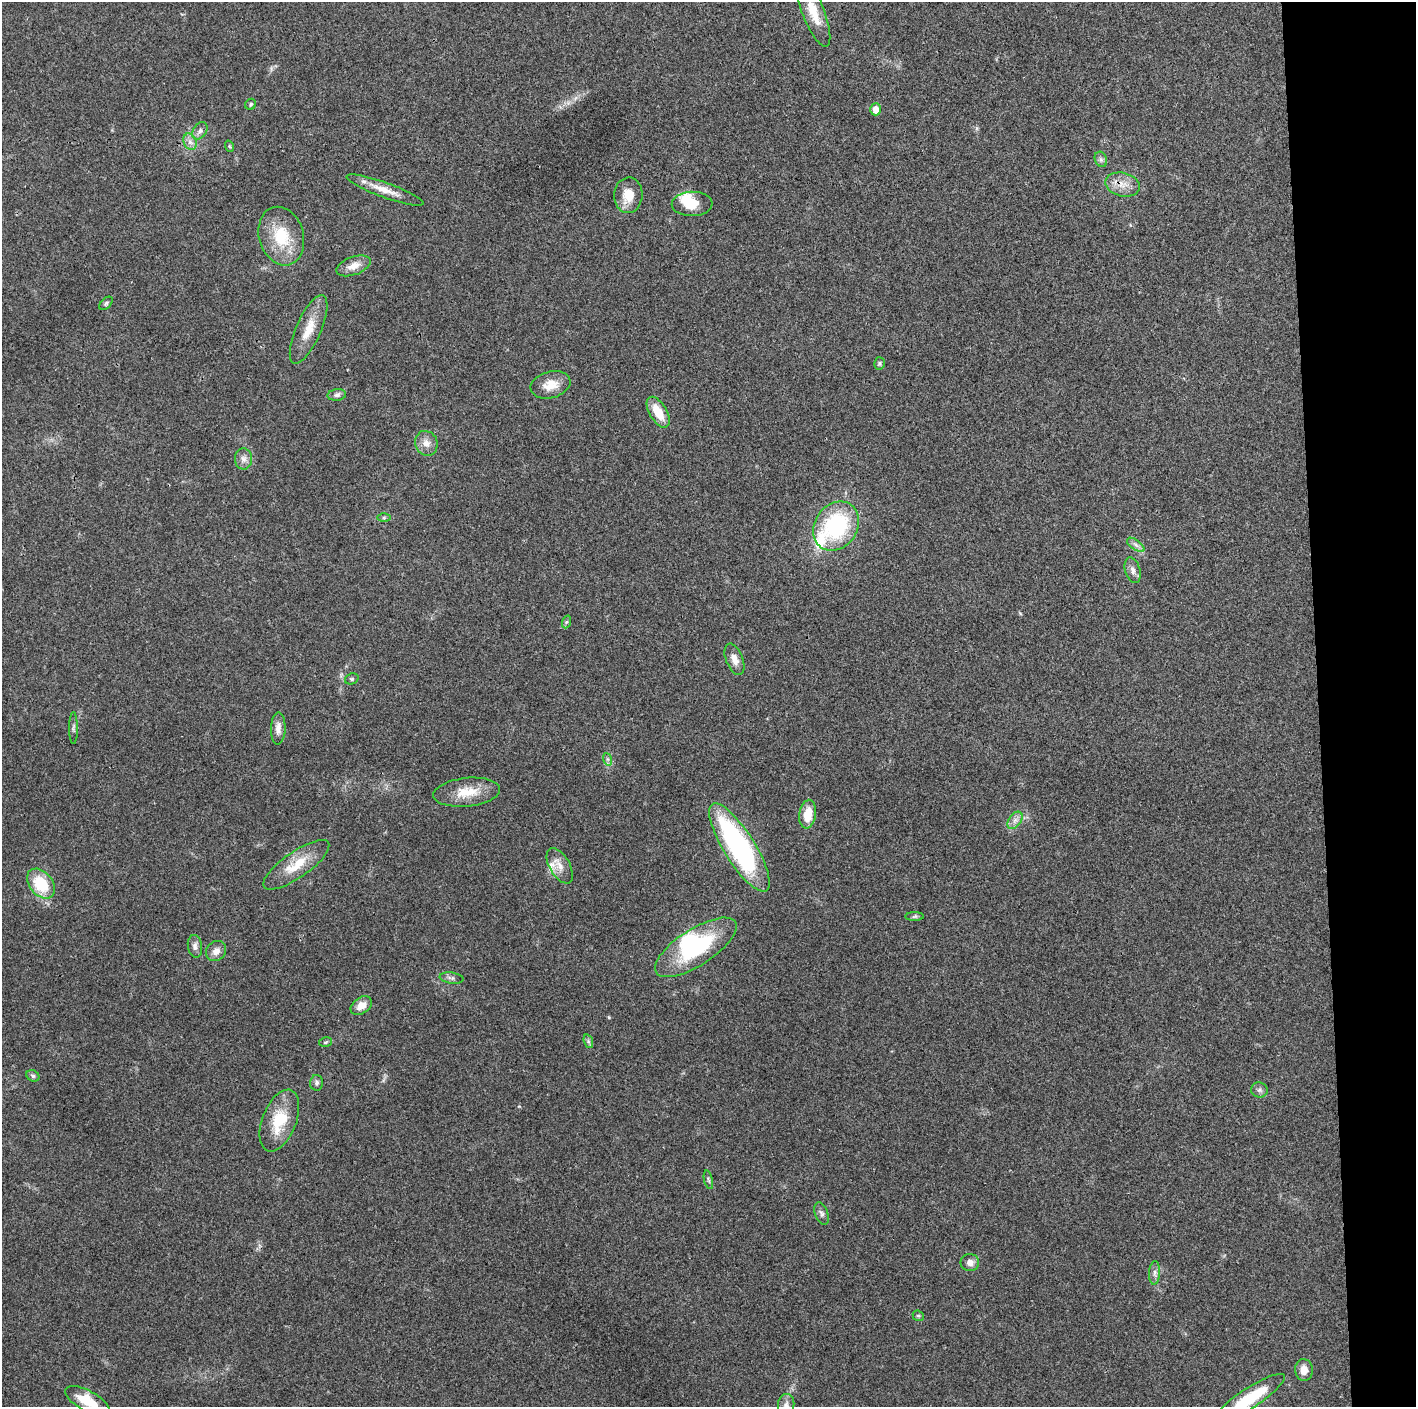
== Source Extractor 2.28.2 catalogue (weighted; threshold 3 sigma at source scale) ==
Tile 6 of 3 x 3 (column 3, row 2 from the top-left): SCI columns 2829-4242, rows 1412-2816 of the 4243 x 4225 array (HDU 1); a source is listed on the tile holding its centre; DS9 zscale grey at full resolution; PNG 1418 x 1409 px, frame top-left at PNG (2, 2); each listed source drawn as its Kron ellipse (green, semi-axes under 4 px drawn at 4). Shown black and unused: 7% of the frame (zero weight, under 3 of 4 exposures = <1% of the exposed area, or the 3 px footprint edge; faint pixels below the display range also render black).
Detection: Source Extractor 2.28.2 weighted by HDU 2 'WHT'; one run over the whole footprint, this tile lists its part. Background 0.0192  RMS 0.0039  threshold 0.0176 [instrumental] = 3 sigma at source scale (4.5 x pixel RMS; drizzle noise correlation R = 1.50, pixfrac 1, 0.05/0.05 arcsec/px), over >= 5 px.
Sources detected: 63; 2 inside a brighter object's white glare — neither listed nor drawn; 2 inside a brighter listed object's ellipse — not listed separately; the other 59 listed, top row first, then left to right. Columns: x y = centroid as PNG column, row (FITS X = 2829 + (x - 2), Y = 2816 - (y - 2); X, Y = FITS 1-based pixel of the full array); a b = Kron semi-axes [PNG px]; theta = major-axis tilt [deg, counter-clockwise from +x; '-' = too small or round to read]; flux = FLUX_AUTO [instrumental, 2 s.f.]
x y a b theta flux
813 12 37 11 -69 8.8
251 104 6 5 - 0.72
876 109 6 5 - 4.1
200 131 9 6 55 1.5
190 142 8 6 -68 1.7
229 146 6 3 -71 0.44
1101 159 8 6 -69 1.1
1122 184 17 12 -13 4.8
385 190 41 7 -20 5.9
628 195 18 14 86 6.9
692 204 20 12 1 7.5
281 236 30 22 -74 15
353 266 18 9 20 4
106 303 8 5 44 0.75
309 329 37 12 66 8.3
879 363 6 5 - 0.67
550 385 20 13 16 5.8
337 395 9 5 7 1.3
658 412 17 8 -59 7.6
426 443 12 11 - 3.3
244 459 10 8 -87 2.1
384 517 6 4 1 0.62
836 526 26 21 54 40
1136 545 10 5 -35 1.5
1133 570 13 7 -73 2
566 622 6 4 70 0.62
734 659 16 8 -68 3.5
352 679 7 5 20 0.67
73 728 16 4 -90 1.2
278 728 16 7 88 2.8
607 759 6 4 -71 0.71
467 792 33 14 6 9.4
808 814 14 8 81 7.3
1015 820 10 6 54 1.8
739 847 51 15 -58 82
296 865 39 13 35 11
560 866 19 10 -60 3.9
41 884 17 11 -51 15
914 916 9 4 1 0.78
195 946 11 7 -80 1.8
696 947 47 18 33 35
216 951 11 9 44 3
451 978 12 5 -8 1.3
361 1006 12 8 34 3.6
588 1041 7 4 -72 0.78
326 1042 6 4 12 0.62
33 1076 7 5 -26 0.75
317 1083 8 6 89 1.2
1259 1090 8 7 - 1.3
279 1121 32 17 69 14
708 1180 9 3 -77 0.74
822 1214 12 6 -69 1.4
970 1262 9 8 - 2.2
1155 1273 11 5 86 1.5
918 1316 6 5 - 0.64
1304 1370 11 9 -85 3.5
1250 1398 41 10 33 17
87 1401 24 10 -28 9.6
786 1405 11 8 84 1.8
Isophote crosses this tile's border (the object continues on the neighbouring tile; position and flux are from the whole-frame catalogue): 3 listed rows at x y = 1250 1398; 87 1401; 786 1405
Unlisted compact peaks at least as high as the median listed source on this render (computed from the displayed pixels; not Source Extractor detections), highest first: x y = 609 1017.